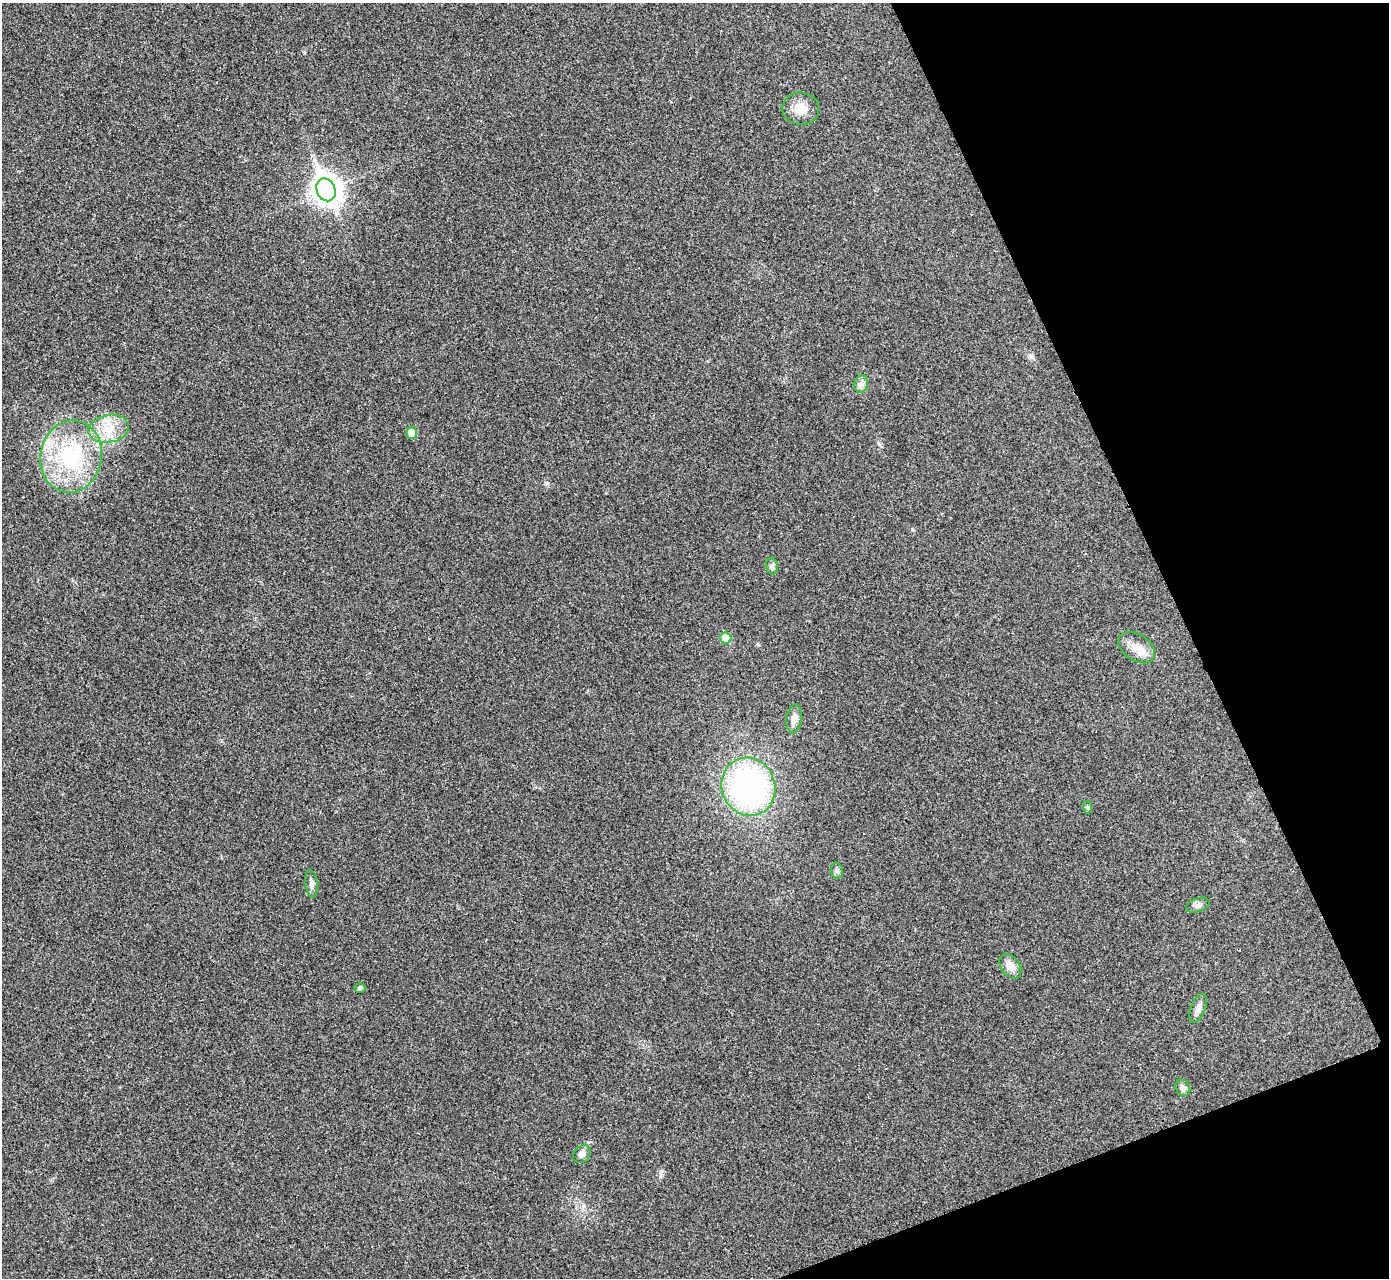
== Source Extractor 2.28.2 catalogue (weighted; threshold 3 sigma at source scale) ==
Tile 12 of 4 x 4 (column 4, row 3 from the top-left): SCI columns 4167-5553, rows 1434-2709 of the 5559 x 5548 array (HDU 1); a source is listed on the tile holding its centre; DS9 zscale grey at full resolution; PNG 1391 x 1280 px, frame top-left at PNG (2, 3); each listed source drawn as its Kron ellipse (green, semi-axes under 4 px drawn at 4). Shown black and unused: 19% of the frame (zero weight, under 3 of 4 exposures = <1% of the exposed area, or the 3 px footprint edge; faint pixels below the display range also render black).
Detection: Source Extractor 2.28.2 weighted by HDU 2 'WHT'; one run over the whole footprint, this tile lists its part. Background 0.0488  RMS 0.0067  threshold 0.0301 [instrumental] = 3 sigma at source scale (4.5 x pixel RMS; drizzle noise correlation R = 1.50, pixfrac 1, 0.05/0.05 arcsec/px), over >= 5 px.
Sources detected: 21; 1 inside a brighter listed object's ellipse — not listed separately; the other 20 listed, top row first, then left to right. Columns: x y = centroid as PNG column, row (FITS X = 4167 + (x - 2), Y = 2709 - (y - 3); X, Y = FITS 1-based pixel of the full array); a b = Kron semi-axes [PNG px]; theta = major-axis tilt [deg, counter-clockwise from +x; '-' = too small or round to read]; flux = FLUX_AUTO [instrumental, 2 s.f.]
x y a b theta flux
801 109 18 16 -6 9.3
326 190 12 9 -67 730
861 384 9 6 77 2.5
109 429 20 13 10 14
412 433 6 5 - 9.3
71 457 36 31 77 59
772 566 8 6 -77 1.7
726 638 6 5 - 13
1137 648 20 13 -34 9.2
794 719 14 7 83 5.1
748 787 29 26 -68 160
1087 807 6 4 -88 1
837 871 8 6 -76 1.7
311 884 14 6 -84 2.9
1198 905 12 6 20 2.6
1010 966 14 9 -54 6.4
360 988 6 5 - 1.1
1198 1008 15 7 69 3.9
1183 1088 9 7 -60 2.8
582 1154 10 7 47 3.6
Unlisted compact peaks at least as high as the median listed source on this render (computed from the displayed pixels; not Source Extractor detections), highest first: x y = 546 483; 1031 357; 758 645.